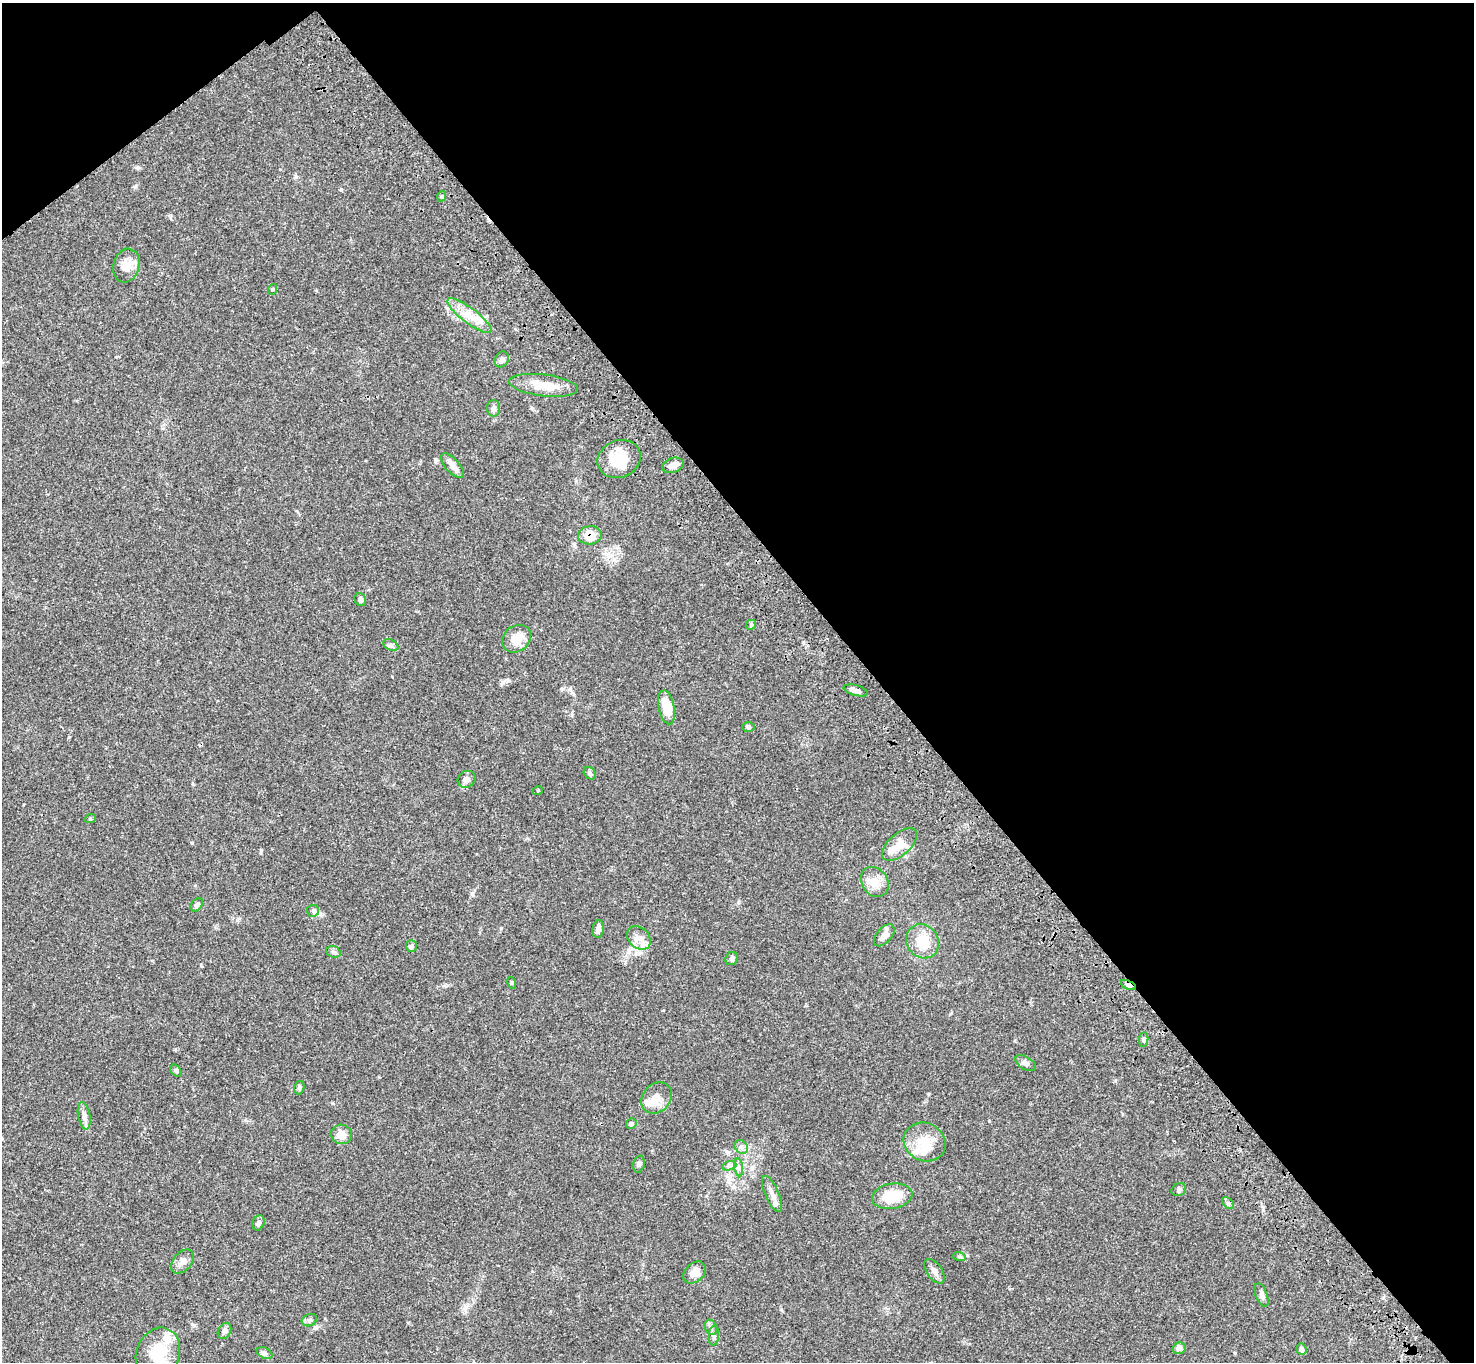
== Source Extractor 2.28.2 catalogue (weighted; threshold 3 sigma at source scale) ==
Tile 3 of 4 x 4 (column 3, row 1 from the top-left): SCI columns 3048-4519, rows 4462-5821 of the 6094 x 6064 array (HDU 1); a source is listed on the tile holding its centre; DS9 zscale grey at full resolution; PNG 1476 x 1364 px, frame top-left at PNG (2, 3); each listed source drawn as its Kron ellipse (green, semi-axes under 4 px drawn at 4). Shown black and unused: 42% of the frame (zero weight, under 3 of 4 exposures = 6% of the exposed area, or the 3 px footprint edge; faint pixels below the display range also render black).
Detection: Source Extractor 2.28.2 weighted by HDU 2 'WHT'; one run over the whole footprint, this tile lists its part. Background 0.0621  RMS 0.0055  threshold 0.0245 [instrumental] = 3 sigma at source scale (4.5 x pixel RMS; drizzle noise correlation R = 1.50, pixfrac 1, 0.05/0.05 arcsec/px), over >= 5 px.
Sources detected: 71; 1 inside a brighter object's white glare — neither listed nor drawn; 4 inside a brighter listed object's ellipse — not listed separately; the other 66 listed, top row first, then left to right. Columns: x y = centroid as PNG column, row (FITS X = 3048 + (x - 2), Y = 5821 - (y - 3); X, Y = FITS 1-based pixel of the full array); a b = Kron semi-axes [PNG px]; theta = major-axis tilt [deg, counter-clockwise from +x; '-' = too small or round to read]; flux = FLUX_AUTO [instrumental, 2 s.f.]
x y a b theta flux
442 196 5 3 - 0.65
126 266 17 13 74 6.2
273 289 5 3 - 0.56
469 316 27 7 -37 7.5
502 359 8 6 59 1.4
543 385 34 10 -7 11
493 408 8 6 -90 1.5
619 459 22 18 25 15
673 465 11 7 20 3
452 466 15 7 -48 3.6
590 535 12 9 4 7
360 600 7 5 -66 1.1
751 625 6 4 47 0.7
517 639 16 12 39 8
391 645 8 5 -26 1.2
856 690 12 5 -15 2.3
667 707 17 8 -78 13
748 727 6 5 - 0.87
590 773 7 5 -46 0.98
467 779 9 8 - 2.4
538 790 5 3 - 0.49
90 819 6 3 19 0.6
899 844 21 11 41 6.1
875 882 16 13 -56 6.5
197 905 7 5 50 1.4
313 911 6 5 - 1
598 929 9 5 82 2.3
884 935 13 7 49 3.3
639 938 13 10 -45 4.5
922 941 18 15 -54 11
411 946 6 5 - 0.99
333 952 7 5 -19 1.1
732 959 7 6 - 1.3
512 983 6 3 -72 0.6
1128 985 8 4 -22 2.2
1144 1039 7 4 84 1.1
1026 1063 11 6 -32 1.8
176 1070 7 4 -50 0.93
299 1088 7 5 76 0.98
657 1098 17 13 49 6.6
84 1116 14 6 -79 2.4
631 1124 5 5 - 1
342 1134 10 9 - 4.5
925 1142 21 19 -28 12
741 1147 7 6 - 1.5
639 1164 8 5 76 1.3
729 1166 7 4 19 1.2
739 1167 9 4 -82 1.4
1179 1190 8 6 28 1.2
772 1194 19 6 -66 3.8
892 1196 20 12 9 15
1228 1203 7 4 -44 1
258 1223 8 6 69 1.7
959 1256 6 4 -19 0.77
182 1262 14 9 49 3.2
934 1271 14 7 -55 2.7
695 1273 13 9 42 5
1262 1295 12 5 -69 1.7
309 1320 8 6 20 1.2
711 1327 8 6 -68 1.5
224 1331 8 6 63 1.8
714 1336 10 5 86 1.3
1179 1348 7 5 11 2.8
1301 1349 6 5 - 1.5
158 1353 26 21 67 18
265 1353 8 5 -28 1.3
Overlapping masked pixels (flux is a lower limit): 2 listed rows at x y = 590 535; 1128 985
Unlisted compact peaks at least as high as the median listed source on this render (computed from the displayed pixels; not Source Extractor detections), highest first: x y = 192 843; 1235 1353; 261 851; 989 1121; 69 737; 472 894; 341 190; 135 187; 296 177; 501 928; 192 1324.